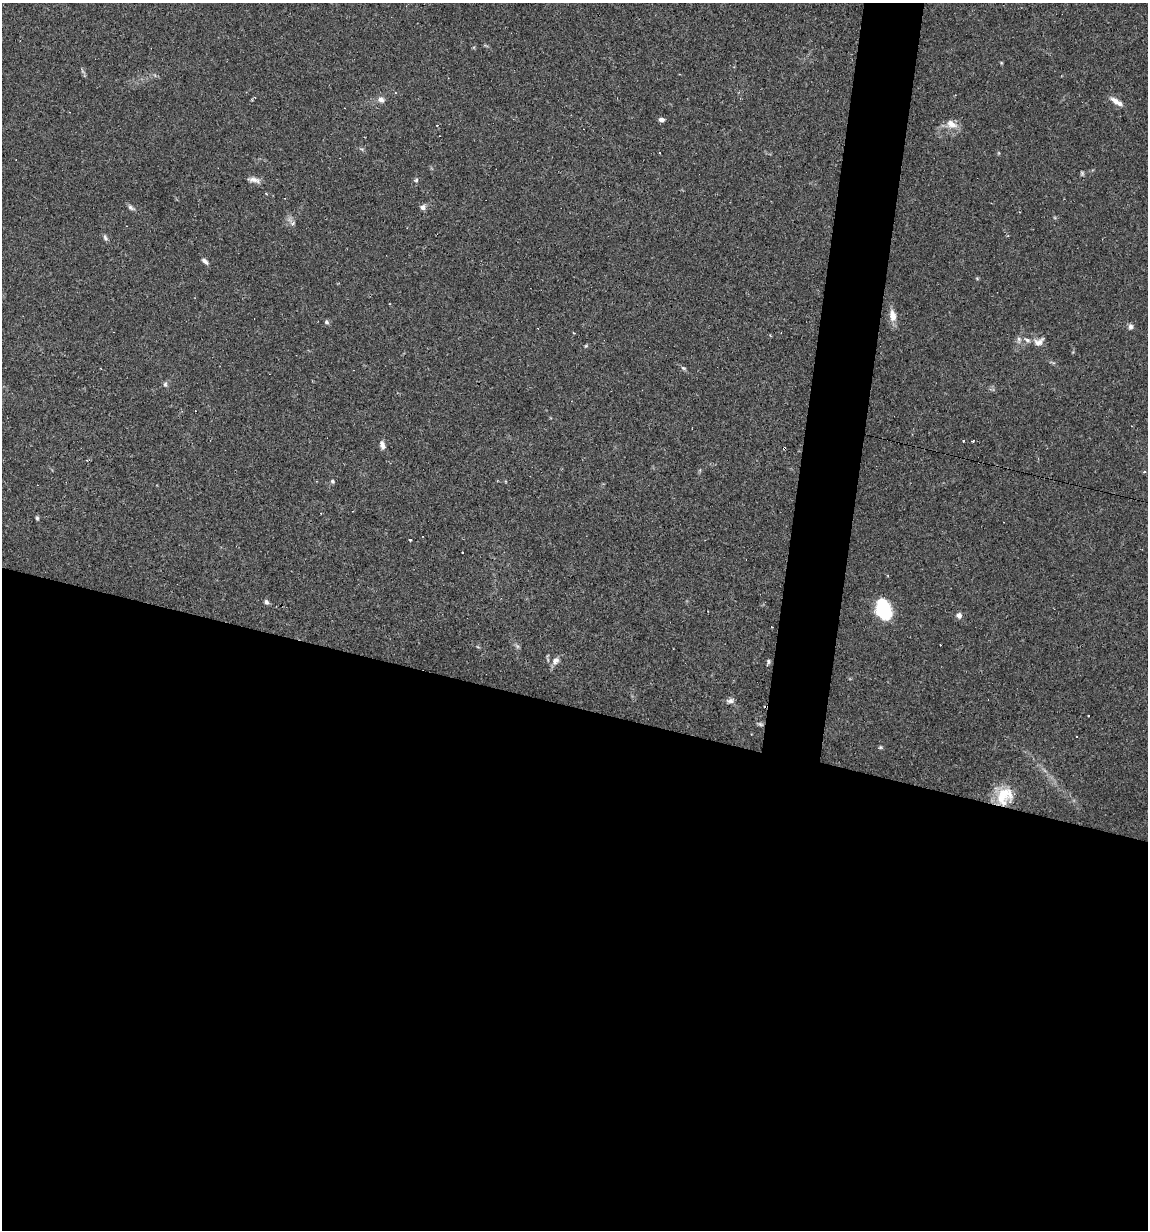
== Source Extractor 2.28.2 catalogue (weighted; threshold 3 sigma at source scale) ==
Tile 14 of 4 x 4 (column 2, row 4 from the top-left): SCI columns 1382-2527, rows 1-1228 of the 4935 x 4911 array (HDU 1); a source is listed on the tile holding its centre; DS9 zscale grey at full resolution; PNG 1150 x 1232 px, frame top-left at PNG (2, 3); no overlay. Shown black and unused: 46% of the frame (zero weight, under 2 of 3 exposures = <1% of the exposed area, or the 3 px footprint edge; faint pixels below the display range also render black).
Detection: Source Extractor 2.28.2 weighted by HDU 2 'WHT'; one run over the whole footprint, this tile lists its part. Background 0.0551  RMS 0.0043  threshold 0.0196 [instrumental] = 3 sigma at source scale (4.5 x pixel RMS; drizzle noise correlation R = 1.50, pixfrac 1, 0.05/0.05 arcsec/px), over >= 5 px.
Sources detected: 57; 1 too faint to see at this stretch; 10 cosmic-ray / hot-pixel residue — not listed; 3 inside a brighter listed object's ellipse — not listed separately; the other 43 listed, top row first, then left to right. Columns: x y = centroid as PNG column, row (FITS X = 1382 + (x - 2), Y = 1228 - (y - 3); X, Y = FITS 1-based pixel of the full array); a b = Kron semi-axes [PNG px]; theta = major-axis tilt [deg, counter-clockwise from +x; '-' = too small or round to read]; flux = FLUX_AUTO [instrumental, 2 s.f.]
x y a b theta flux
381 100 9 8 - 2.1
1116 101 17 6 -32 3.3
661 120 5 4 - 1.9
952 124 16 10 -30 4.3
999 153 5 3 - 0.38
1082 173 6 4 -75 0.63
254 180 18 6 -11 2.5
416 180 7 5 74 0.82
266 194 3 3 - 0.53
131 207 10 5 -39 1.2
423 207 7 6 - 1.8
293 223 8 5 27 1
105 238 10 5 -69 1
205 261 10 5 -41 1.4
977 278 6 4 -1 0.45
893 316 16 9 -81 4.2
326 322 7 5 -49 0.94
1130 326 7 6 - 1.3
574 333 3 3 - 0.32
1019 340 11 6 87 1.6
1039 342 16 10 29 3.1
586 346 5 4 - 0.52
683 368 7 5 -21 0.76
165 384 9 5 -90 1
963 440 3 2 - 0.63
382 445 9 6 -73 2.3
1144 472 5 4 - 0.54
332 481 6 5 - 0.74
37 518 6 4 -81 0.7
410 540 3 3 - 0.95
462 552 3 2 - 0.65
266 602 7 5 -67 1
882 608 19 13 -82 24
959 615 6 6 - 2
517 646 8 4 -45 0.9
478 647 6 3 -18 0.47
555 661 12 8 54 2.4
768 662 7 4 72 0.79
730 701 12 6 9 1.6
1088 716 3 2 - 0.86
1076 736 3 2 - 0.58
880 747 6 4 1 0.57
1002 798 27 16 -72 11
Overlapping masked pixels (flux is a lower limit): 1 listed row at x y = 1002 798